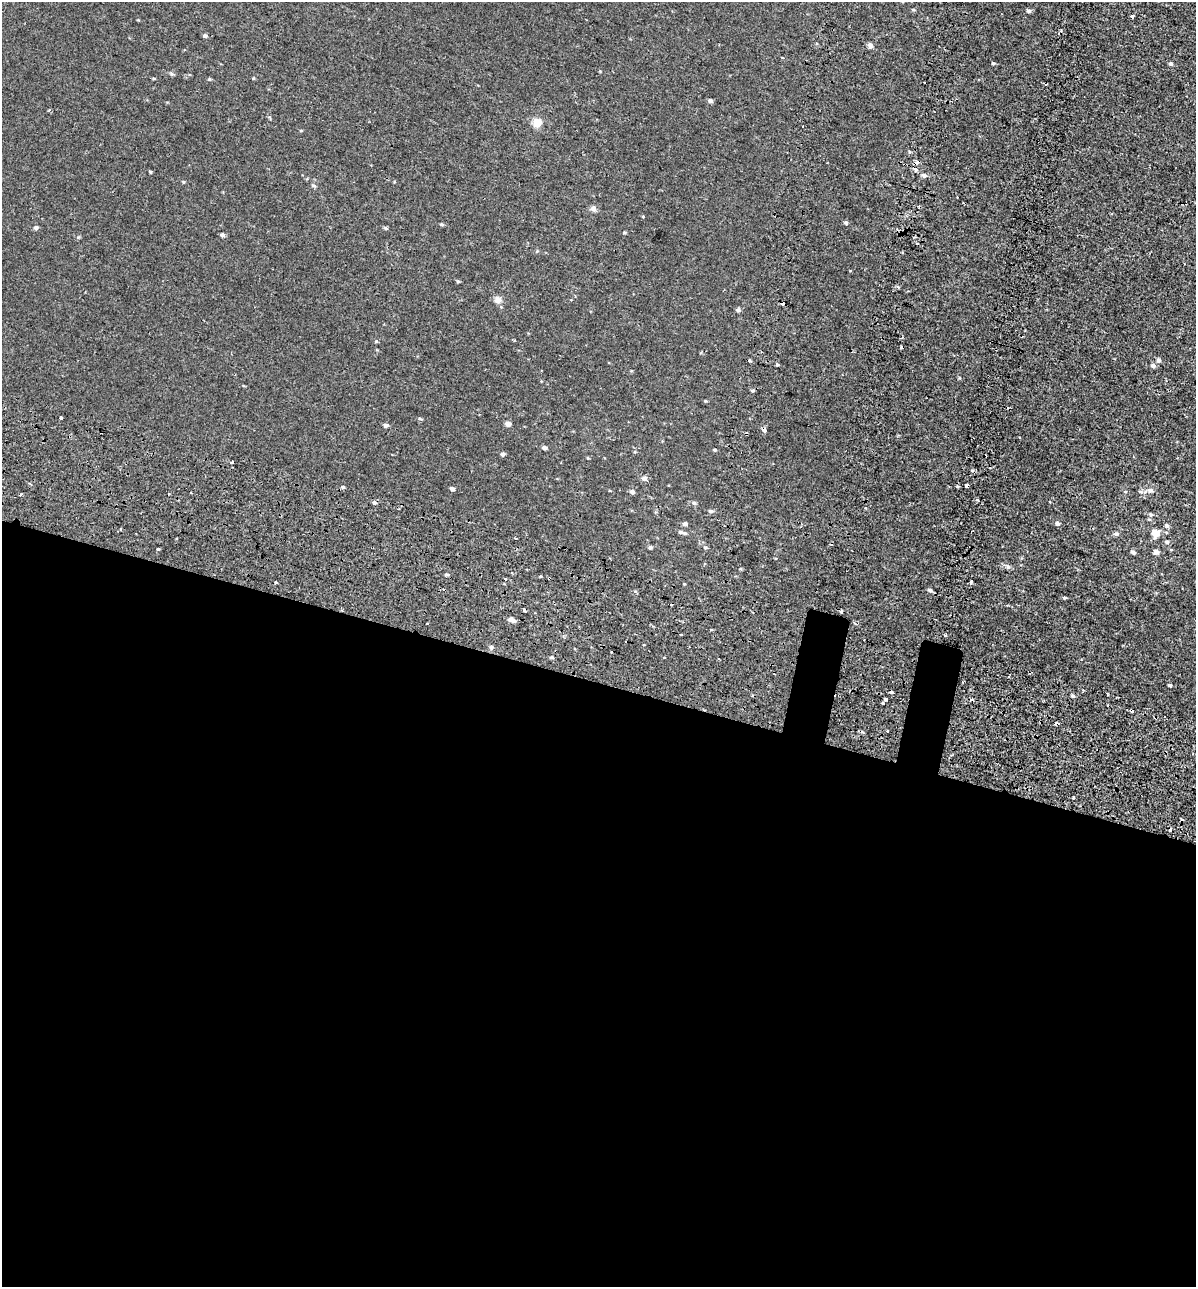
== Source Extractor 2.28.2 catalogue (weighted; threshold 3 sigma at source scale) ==
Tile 14 of 4 x 4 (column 2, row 4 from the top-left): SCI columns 1592-2785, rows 158-1442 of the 5628 x 5448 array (HDU 1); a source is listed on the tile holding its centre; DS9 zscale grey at full resolution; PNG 1198 x 1289 px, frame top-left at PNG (2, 2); no overlay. Shown black and unused: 48% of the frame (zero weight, under 2 of 3 exposures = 11% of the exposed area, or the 3 px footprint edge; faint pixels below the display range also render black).
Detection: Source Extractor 2.28.2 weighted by HDU 2 'WHT'; one run over the whole footprint, this tile lists its part. Background 3.74e-04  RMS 0.0032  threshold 0.0146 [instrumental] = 3 sigma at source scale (4.5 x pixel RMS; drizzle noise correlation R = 1.50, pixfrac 1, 0.0396/0.0396 arcsec/px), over >= 5 px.
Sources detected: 114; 22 cosmic-ray / hot-pixel residue — not listed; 1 inside a brighter listed object's ellipse — not listed separately; the other 91 listed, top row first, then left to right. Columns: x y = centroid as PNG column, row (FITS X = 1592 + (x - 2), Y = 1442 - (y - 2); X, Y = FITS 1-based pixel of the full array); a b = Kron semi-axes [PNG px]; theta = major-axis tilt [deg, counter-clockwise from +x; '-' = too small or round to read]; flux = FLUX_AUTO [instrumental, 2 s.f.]
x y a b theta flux
1029 11 5 5 - 0.69
1132 16 3 3 - 0.95
205 36 5 4 - 0.67
870 45 6 5 - 1
782 57 4 2 - 0.21
993 63 4 3 - 0.37
1171 64 4 4 - 0.71
172 74 6 5 - 0.47
209 79 5 4 - 0.33
710 101 5 4 - 0.86
49 110 3 3 - 0.31
537 123 5 5 - 12
909 152 4 3 - 0.33
916 170 5 5 - 0.52
150 172 3 3 - 0.34
924 176 6 5 - 0.85
183 182 5 3 - 0.28
313 186 7 3 -9 0.43
593 208 8 7 - 1
643 216 3 3 - 0.4
846 223 5 4 - 0.49
441 224 5 4 - 0.41
36 228 5 5 - 0.68
385 228 5 4 - 0.37
624 232 4 3 - 0.36
222 235 5 4 - 0.77
458 281 4 4 - 0.33
497 300 9 8 - 1.5
738 310 5 5 - 0.77
514 340 3 2 - 0.31
376 341 5 3 - 0.3
1159 360 6 5 - 0.8
750 361 3 3 - 2.4
777 364 5 3 - 0.34
1153 366 6 5 - 1
61 418 3 3 - 4.4
508 424 4 4 - 1.7
386 425 5 4 - 0.7
764 430 4 3 - 3
747 434 3 3 - 0.44
544 448 4 4 - 1
715 450 4 4 - 0.29
503 454 4 4 - 0.84
232 462 4 3 - 0.67
644 478 6 5 - 1.2
957 486 3 2 - 0.62
967 486 3 3 - 4.4
343 487 5 4 - 0.38
452 489 4 4 - 0.9
1150 491 9 7 0 1.2
632 492 5 5 - 0.91
21 495 3 2 - 0.52
977 500 3 3 - 1
694 503 5 5 - 0.6
865 508 3 2 - 0.59
710 511 7 5 -12 0.58
1151 514 5 4 - 0.43
1149 519 5 3 - 0.35
1057 523 4 3 - 1.5
685 524 5 4 - 0.81
1167 525 6 5 - 0.55
680 532 7 4 -2 0.56
1155 533 8 7 - 2.9
1116 534 6 5 - 0.69
515 538 3 2 - 0.31
1167 542 6 5 - 0.53
650 547 5 4 - 0.56
705 547 5 3 - 0.37
158 549 3 3 - 1.2
1133 552 5 4 - 0.77
1156 552 5 4 - 1.4
1008 567 7 6 - 0.76
446 575 5 4 - 0.48
505 579 3 3 - 0.75
971 582 3 3 - 4.3
930 590 6 4 -28 0.64
1065 598 5 3 - 0.33
524 610 4 3 - 6.1
510 619 9 6 -11 1.1
426 623 3 2 - 0.58
856 624 5 3 - 0.58
945 635 3 3 - 0.43
491 647 5 5 - 0.62
611 652 3 2 - 0.8
551 657 4 4 - 0.38
663 657 3 3 - 0.78
1170 685 4 3 - 0.51
1073 696 5 4 - 0.46
885 699 4 3 - 5.8
887 731 3 3 - 1.1
1074 798 3 3 - 1.3
Overlapping masked pixels (flux is a lower limit): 4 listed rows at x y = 764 430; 747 434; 967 486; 524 610